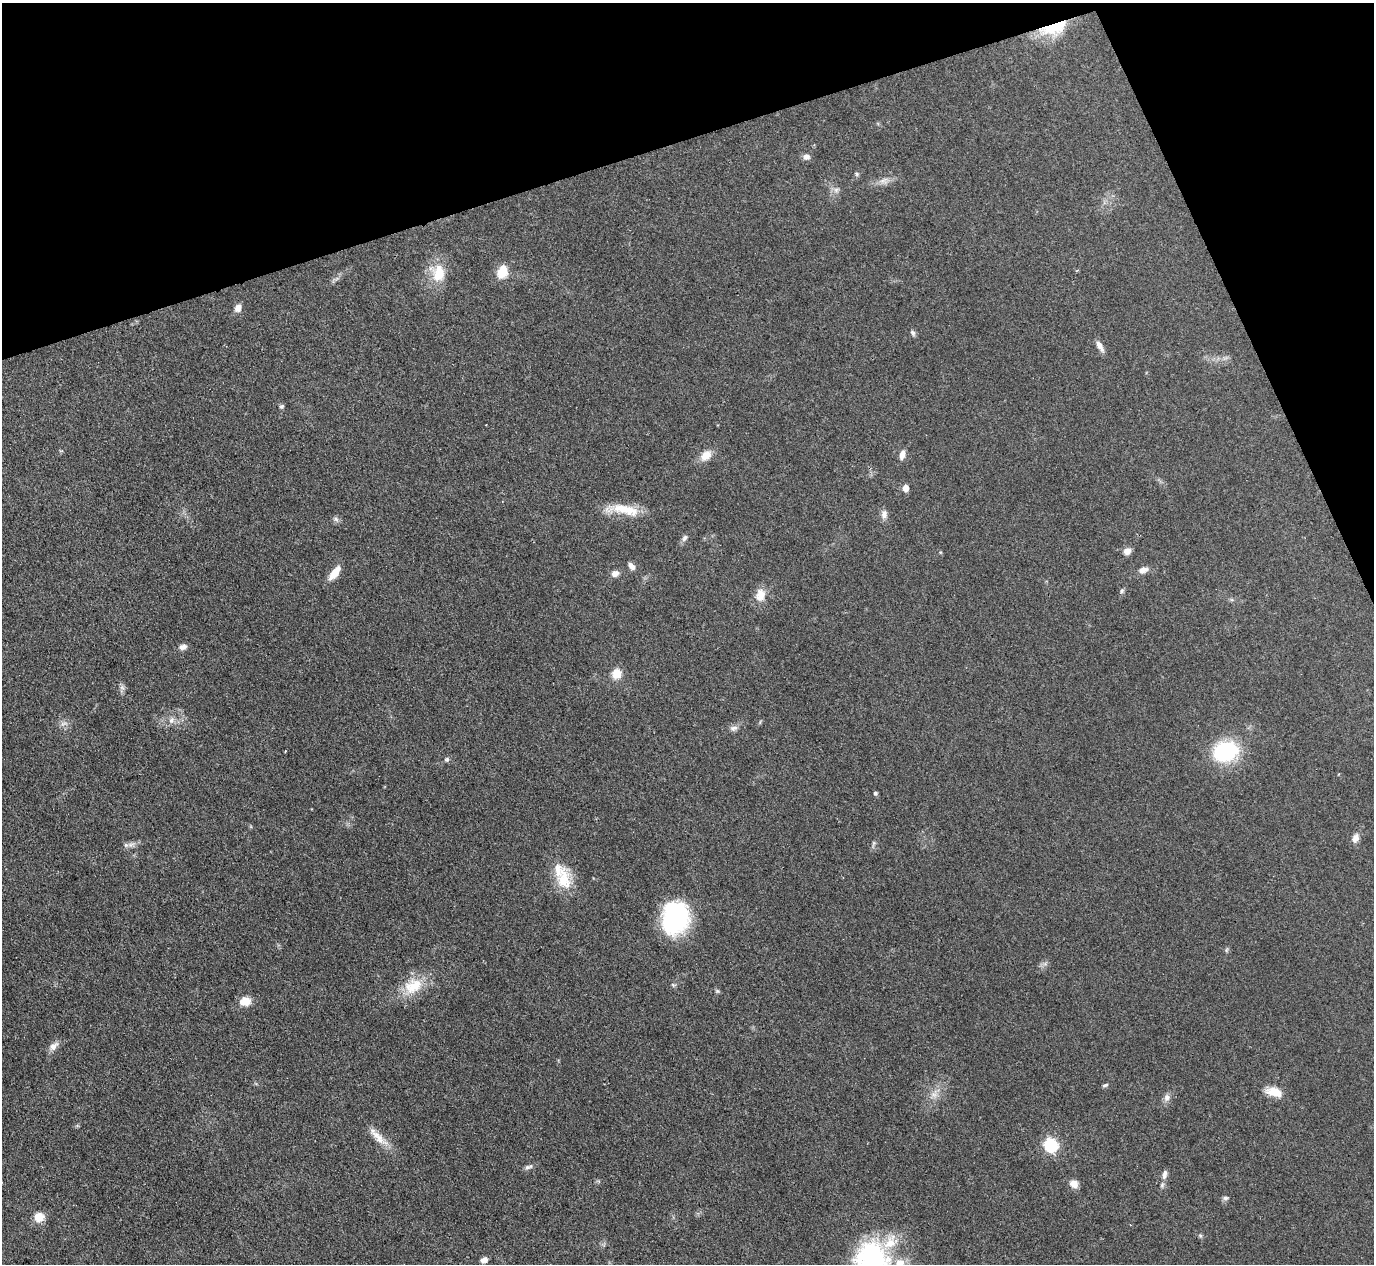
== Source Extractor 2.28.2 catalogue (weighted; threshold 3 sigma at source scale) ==
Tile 3 of 4 x 4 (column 3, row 1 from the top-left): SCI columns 2748-4119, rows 3938-5199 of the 5494 x 5480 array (HDU 1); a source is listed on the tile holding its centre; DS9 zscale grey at full resolution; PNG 1376 x 1266 px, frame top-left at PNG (2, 3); no overlay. Shown black and unused: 16% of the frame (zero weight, under 3 of 4 exposures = <1% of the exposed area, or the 3 px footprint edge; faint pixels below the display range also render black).
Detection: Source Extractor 2.28.2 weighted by HDU 2 'WHT'; one run over the whole footprint, this tile lists its part. Background 0.0878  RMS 0.0065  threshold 0.0293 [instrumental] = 3 sigma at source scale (4.5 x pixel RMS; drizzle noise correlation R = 1.50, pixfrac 1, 0.05/0.05 arcsec/px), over >= 5 px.
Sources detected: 62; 1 too faint to see at this stretch — not listed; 4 inside a brighter listed object's ellipse — not listed separately; the other 57 listed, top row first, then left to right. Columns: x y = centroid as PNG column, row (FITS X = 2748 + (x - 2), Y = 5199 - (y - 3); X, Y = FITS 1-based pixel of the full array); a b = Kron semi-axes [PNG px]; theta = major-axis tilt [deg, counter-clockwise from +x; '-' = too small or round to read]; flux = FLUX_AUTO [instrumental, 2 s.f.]
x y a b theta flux
1054 28 36 14 17 26
806 157 9 7 -5 2.7
857 174 6 5 - 1
883 180 15 5 31 3.2
836 190 8 6 27 2.3
502 272 13 9 67 14
439 273 25 17 82 17
238 308 10 7 59 4
913 333 9 5 -66 1.5
1100 346 16 6 -60 3.7
281 406 6 5 - 1.1
706 455 15 10 41 7.5
902 455 12 6 77 3.5
906 488 6 5 - 5
624 509 43 11 -8 17
884 514 11 8 87 3.4
336 519 7 6 - 1.7
684 538 10 6 58 2
1127 551 10 8 35 3.7
632 566 9 6 -48 3.5
1143 570 11 7 19 4
335 573 19 8 53 7.9
615 573 9 7 23 3.7
1122 591 7 5 49 1.2
760 595 18 13 79 7.8
183 647 11 7 15 2.8
617 674 10 10 - 9.3
122 688 7 4 -1 1.5
171 720 10 6 54 2.9
734 728 11 6 12 2.6
1225 751 28 21 19 51
447 759 7 6 - 1.4
875 793 4 4 - 1.4
1355 838 13 9 71 3.7
874 843 7 4 71 1.1
131 845 11 6 20 2.9
564 879 35 17 -84 19
675 918 26 21 72 100
1226 950 7 4 71 0.95
413 986 28 19 31 20
717 991 7 5 -21 1
245 1001 16 12 4 6.9
53 1046 14 8 47 4.1
1105 1085 7 4 26 1.4
1274 1092 21 11 -14 9.2
934 1094 10 8 -31 3.9
1167 1098 11 7 83 2.9
378 1137 35 9 -45 9.5
1051 1145 7 6 - 98
528 1167 12 6 17 2.1
1165 1174 12 6 77 2.6
1074 1184 10 8 -34 5
1226 1198 7 5 -5 1.6
39 1217 12 11 - 7.6
1200 1236 6 5 - 0.97
484 1260 8 6 24 3.4
871 1260 48 39 88 100
Overlapping masked pixels (flux is a lower limit): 1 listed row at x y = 1054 28
Isophote crosses this tile's border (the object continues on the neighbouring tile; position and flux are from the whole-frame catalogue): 1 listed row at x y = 871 1260